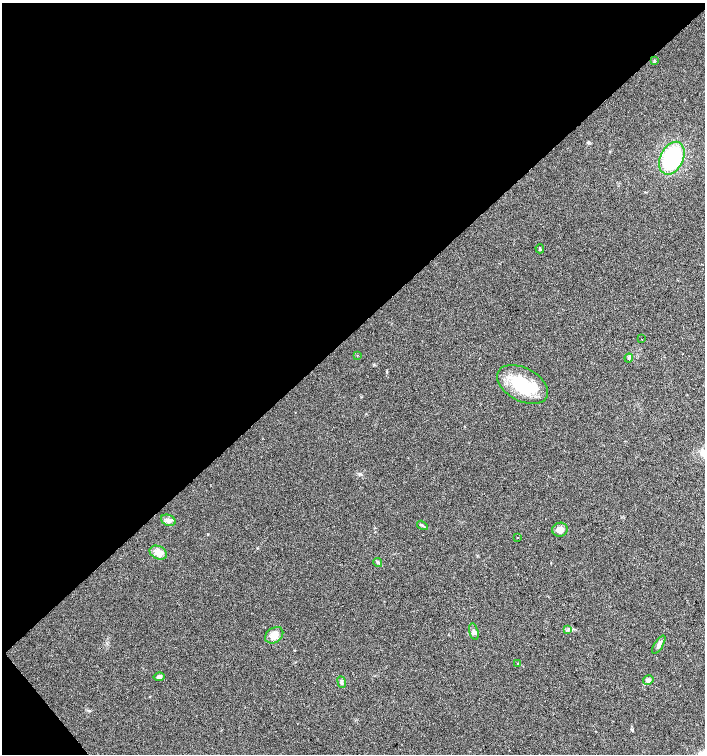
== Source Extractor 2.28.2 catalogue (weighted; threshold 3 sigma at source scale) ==
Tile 5 of 4 x 4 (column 1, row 2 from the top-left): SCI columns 147-1552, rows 3011-4513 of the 5979 x 6015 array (HDU 1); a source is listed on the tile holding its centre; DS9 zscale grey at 2 x 2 block average (1 PNG px = mean of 2 x 2 image px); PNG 707 x 756 px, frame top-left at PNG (2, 3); each listed source drawn as its Kron ellipse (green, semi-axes under 4 px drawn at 4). Shown black and unused: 45% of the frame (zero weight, under 2 of 3 exposures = <1% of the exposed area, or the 3 px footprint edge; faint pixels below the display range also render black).
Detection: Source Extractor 2.28.2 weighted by HDU 2 'WHT'; one run over the whole footprint, this tile lists its part. Background 0.0447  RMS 0.0057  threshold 0.0256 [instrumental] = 3 sigma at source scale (4.5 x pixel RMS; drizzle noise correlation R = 1.50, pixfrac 1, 0.0396/0.0396 arcsec/px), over >= 5 px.
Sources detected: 21; all 21 listed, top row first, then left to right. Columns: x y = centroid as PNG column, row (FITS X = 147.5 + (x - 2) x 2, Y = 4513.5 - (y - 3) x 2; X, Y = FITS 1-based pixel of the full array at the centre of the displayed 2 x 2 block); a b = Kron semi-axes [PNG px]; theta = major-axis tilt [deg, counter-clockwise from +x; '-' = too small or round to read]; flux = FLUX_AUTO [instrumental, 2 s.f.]
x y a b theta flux
654 61 3 2 - 0.94
672 158 17 11 63 120
540 249 4 2 - 1.4
642 339 2 2 - 1.4
357 356 2 2 - 0.51
629 358 4 3 - 1.9
522 384 27 16 -28 63
168 520 7 5 -21 5.5
422 525 6 3 -31 1.8
560 530 8 7 - 6.9
517 538 2 2 - 0.83
158 553 9 6 -24 11
378 562 5 4 - 2.1
568 630 4 3 - 1.6
474 632 8 3 -75 3.1
274 635 10 7 38 13
659 645 10 3 57 4.1
518 664 4 3 - 1.1
159 677 5 3 - 3.7
648 680 5 5 - 3.9
342 682 6 2 -69 2
Diffuse or blended objects may show on this block-average render without a row.